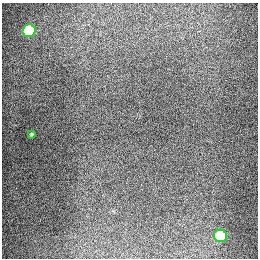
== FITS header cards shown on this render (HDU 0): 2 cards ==
NAXIS1  =                  256
NAXIS2  =                  256

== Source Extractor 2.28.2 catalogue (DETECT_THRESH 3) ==
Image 256 x 256 px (HDU 0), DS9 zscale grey, 1 PNG px = 1 image px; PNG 260 x 260 px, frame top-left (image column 1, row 256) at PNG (2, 3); each listed source drawn as its Kron ellipse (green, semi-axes under 4 px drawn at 4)
Background 1280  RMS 27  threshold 79.5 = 3 sigma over >= 5 px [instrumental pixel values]
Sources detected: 3; all 3 listed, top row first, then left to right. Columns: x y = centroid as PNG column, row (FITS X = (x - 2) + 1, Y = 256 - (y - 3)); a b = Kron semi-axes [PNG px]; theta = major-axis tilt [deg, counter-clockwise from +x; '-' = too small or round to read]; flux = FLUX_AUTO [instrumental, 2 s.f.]
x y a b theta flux
29 31 6 6 - 83000
32 134 3 2 - 1800
220 236 6 6 - 62000